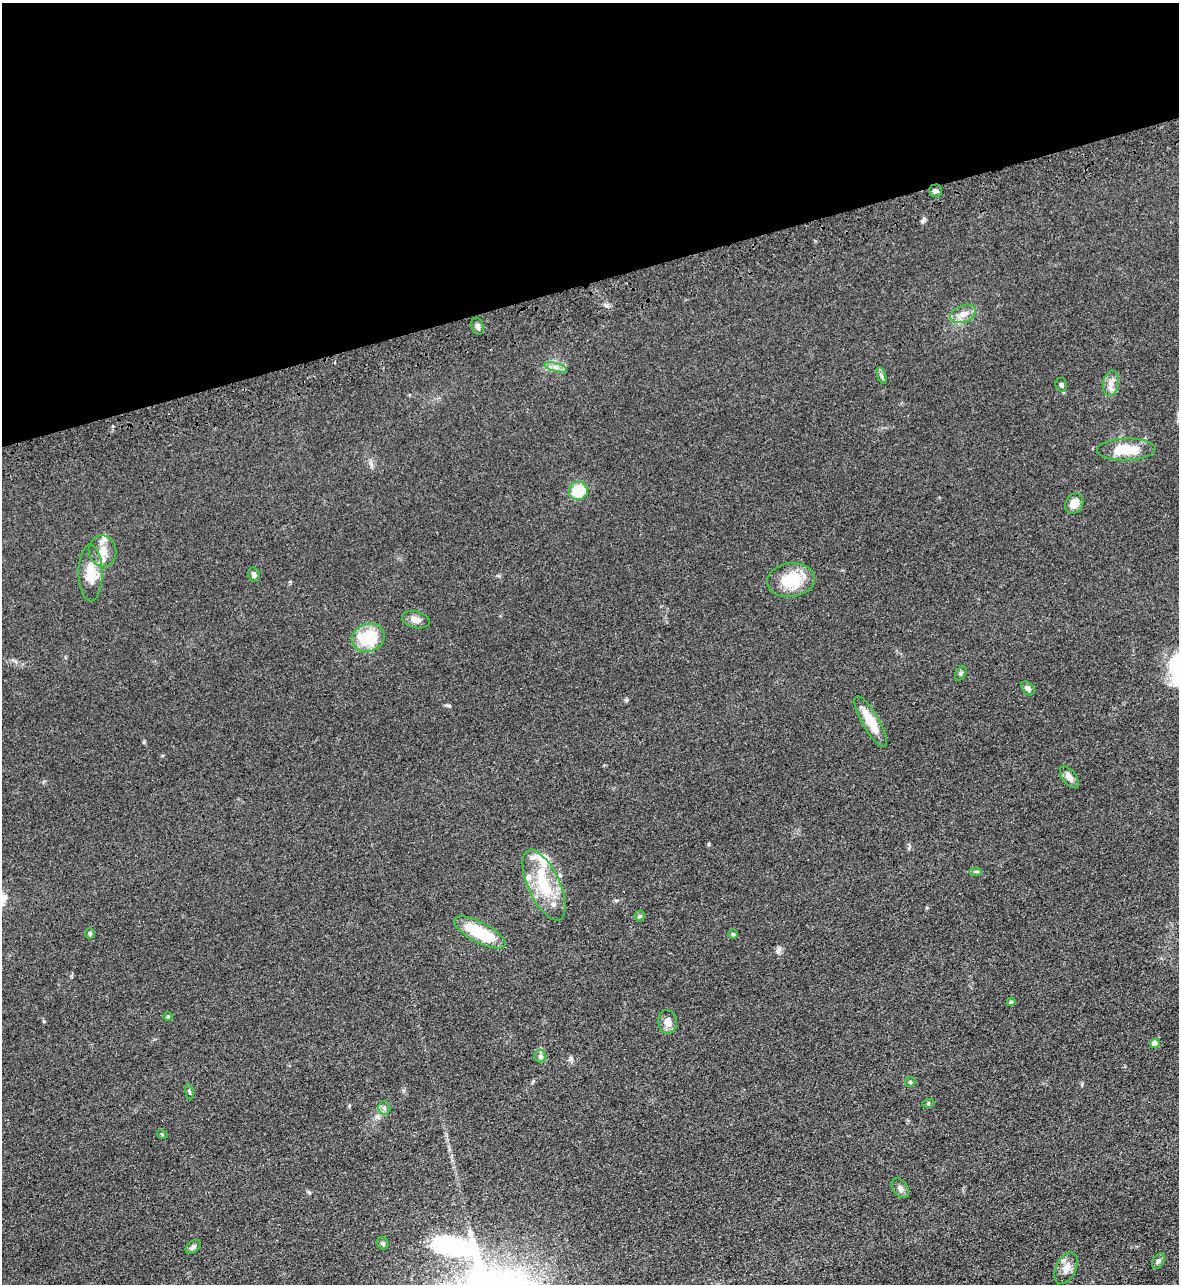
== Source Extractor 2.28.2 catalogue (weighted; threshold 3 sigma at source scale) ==
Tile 3 of 4 x 4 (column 3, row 1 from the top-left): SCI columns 2538-3714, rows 3901-5182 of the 5195 x 5235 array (HDU 1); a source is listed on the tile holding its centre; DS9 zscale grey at full resolution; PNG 1181 x 1286 px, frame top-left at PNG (2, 3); each listed source drawn as its Kron ellipse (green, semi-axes under 4 px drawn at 4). Shown black and unused: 22% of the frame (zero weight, under 3 of 5 exposures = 4% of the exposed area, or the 3 px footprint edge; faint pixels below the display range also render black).
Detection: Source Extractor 2.28.2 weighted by HDU 2 'WHT'; one run over the whole footprint, this tile lists its part. Background 0.047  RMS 0.0063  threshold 0.0284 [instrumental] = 3 sigma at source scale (4.5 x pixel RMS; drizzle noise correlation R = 1.50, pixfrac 1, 0.05/0.05 arcsec/px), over >= 5 px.
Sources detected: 45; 4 inside a brighter listed object's ellipse — not listed separately; the other 41 listed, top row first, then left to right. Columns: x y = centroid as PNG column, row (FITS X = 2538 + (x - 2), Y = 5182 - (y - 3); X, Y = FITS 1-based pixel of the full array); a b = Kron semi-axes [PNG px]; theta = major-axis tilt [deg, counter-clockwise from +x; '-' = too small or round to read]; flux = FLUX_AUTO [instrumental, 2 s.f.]
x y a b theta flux
935 191 6 6 - 1.8
963 314 13 8 22 5
478 326 9 6 -71 2
556 367 11 4 -14 2.5
881 375 9 4 -71 1.1
1111 383 13 8 79 4
1061 385 7 5 -77 1.4
1126 449 29 11 2 17
578 491 9 9 - 20
1074 503 11 8 59 5.5
103 551 16 13 -82 7.6
91 573 28 12 -89 14
254 575 7 5 -78 1.8
791 580 24 17 8 23
416 620 14 8 -13 3.9
368 638 16 14 18 26
961 673 7 5 61 1.1
1028 688 8 5 -48 1.8
871 722 29 8 -60 15
1069 777 13 6 -53 3.5
976 871 6 4 0 1
544 885 38 15 -65 26
640 916 5 5 - 0.87
480 932 28 10 -27 29
90 933 5 4 - 0.87
733 934 5 5 - 0.73
1011 1002 4 4 - 1
168 1017 4 4 - 0.64
668 1022 12 9 -79 4.8
1155 1043 5 4 - 7.3
540 1056 6 6 - 1.6
910 1082 5 5 - 0.92
189 1092 7 3 -81 0.9
928 1104 6 4 19 0.78
384 1108 6 6 - 1.5
162 1134 5 3 - 0.58
900 1188 11 7 -53 2.3
383 1243 6 5 - 1.1
193 1247 9 5 39 1.5
1158 1261 8 5 57 1.6
1066 1268 17 10 64 5.6
Unlisted compact peaks at least as high as the median listed source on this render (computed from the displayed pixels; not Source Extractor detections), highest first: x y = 779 949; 44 1021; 924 220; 626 700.